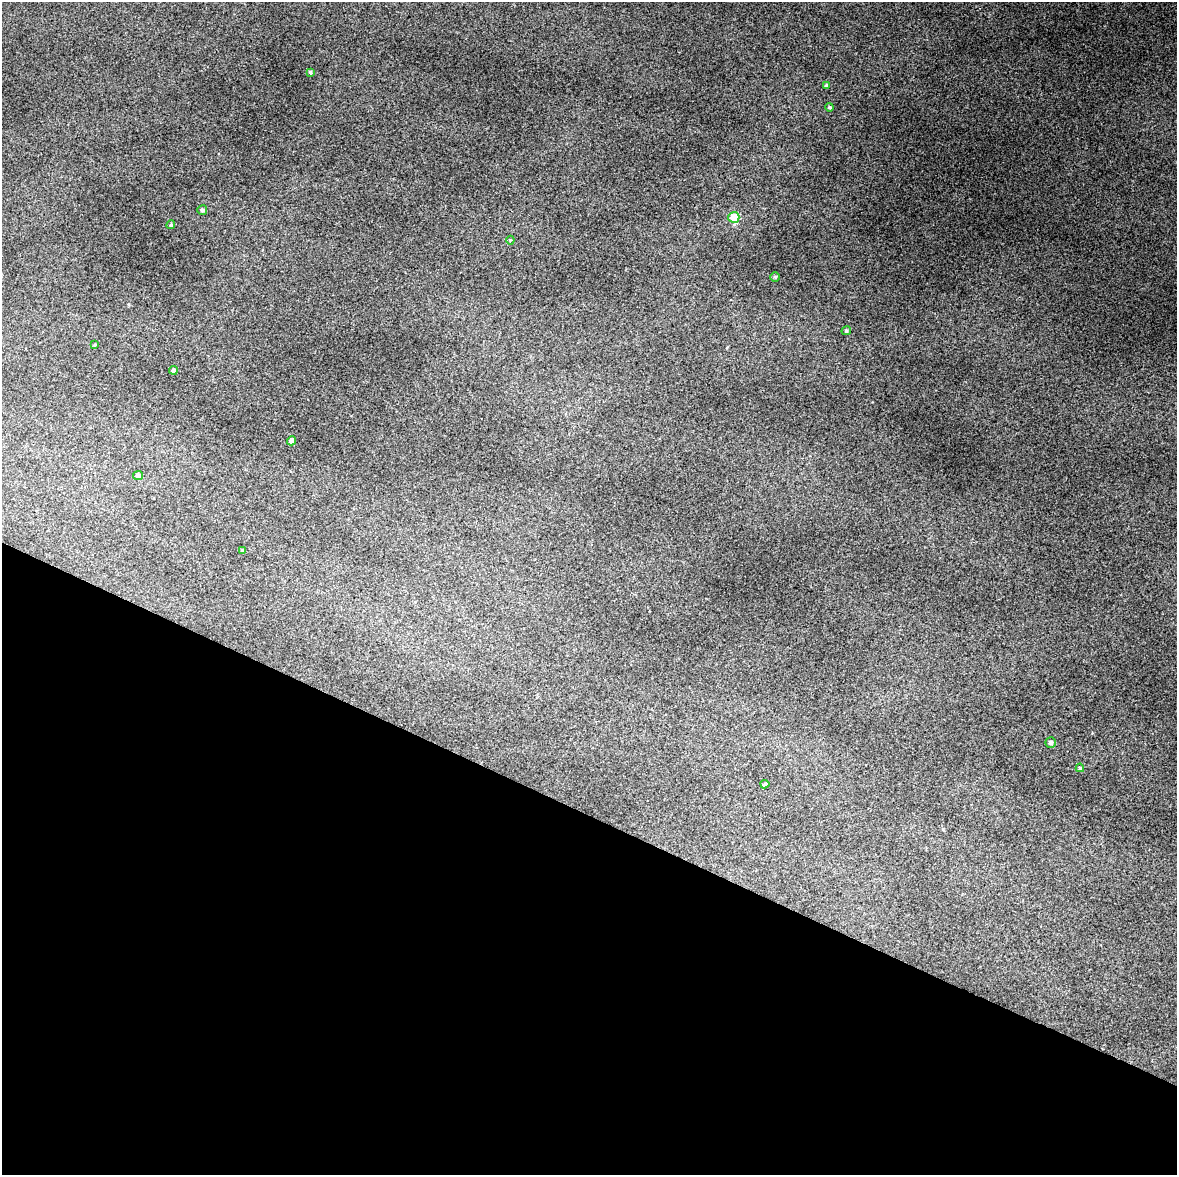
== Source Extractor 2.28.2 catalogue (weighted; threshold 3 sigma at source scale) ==
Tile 11 of 4 x 3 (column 3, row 3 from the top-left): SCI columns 2355-3529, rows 258-1430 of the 4707 x 4001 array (HDU 1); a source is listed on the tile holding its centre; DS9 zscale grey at full resolution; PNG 1179 x 1177 px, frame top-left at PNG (2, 2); each listed source drawn as its Kron ellipse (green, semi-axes under 4 px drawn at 4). Shown black and unused: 31% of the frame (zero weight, under 3 of 4 exposures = <1% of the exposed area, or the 3 px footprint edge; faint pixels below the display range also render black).
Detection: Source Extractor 2.28.2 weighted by HDU 2 'WHT'; one run over the whole footprint, this tile lists its part. Background 0.119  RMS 0.0097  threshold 0.0436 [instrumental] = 3 sigma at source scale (4.5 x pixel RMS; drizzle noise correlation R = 1.50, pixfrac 1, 0.0396/0.0396 arcsec/px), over >= 5 px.
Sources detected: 17; all 17 listed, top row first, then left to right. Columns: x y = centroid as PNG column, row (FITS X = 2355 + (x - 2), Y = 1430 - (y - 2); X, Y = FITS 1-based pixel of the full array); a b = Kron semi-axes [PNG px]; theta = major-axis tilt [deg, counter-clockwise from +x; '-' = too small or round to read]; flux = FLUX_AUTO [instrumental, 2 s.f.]
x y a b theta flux
310 72 4 4 - 1.3
826 86 4 3 - 1.5
830 107 4 4 - 1.2
202 210 5 5 - 2.3
734 217 5 5 - 34
171 225 4 4 - 1.6
510 240 4 4 - 0.95
775 277 5 4 - 1.3
846 331 4 4 - 1.6
95 345 4 3 - 0.96
173 370 4 4 - 2.1
292 441 4 4 - 5.3
138 475 5 4 - 2.3
242 550 4 3 - 0.89
1051 742 5 5 - 2.3
1080 768 4 4 - 1.6
765 784 4 3 - 1.8